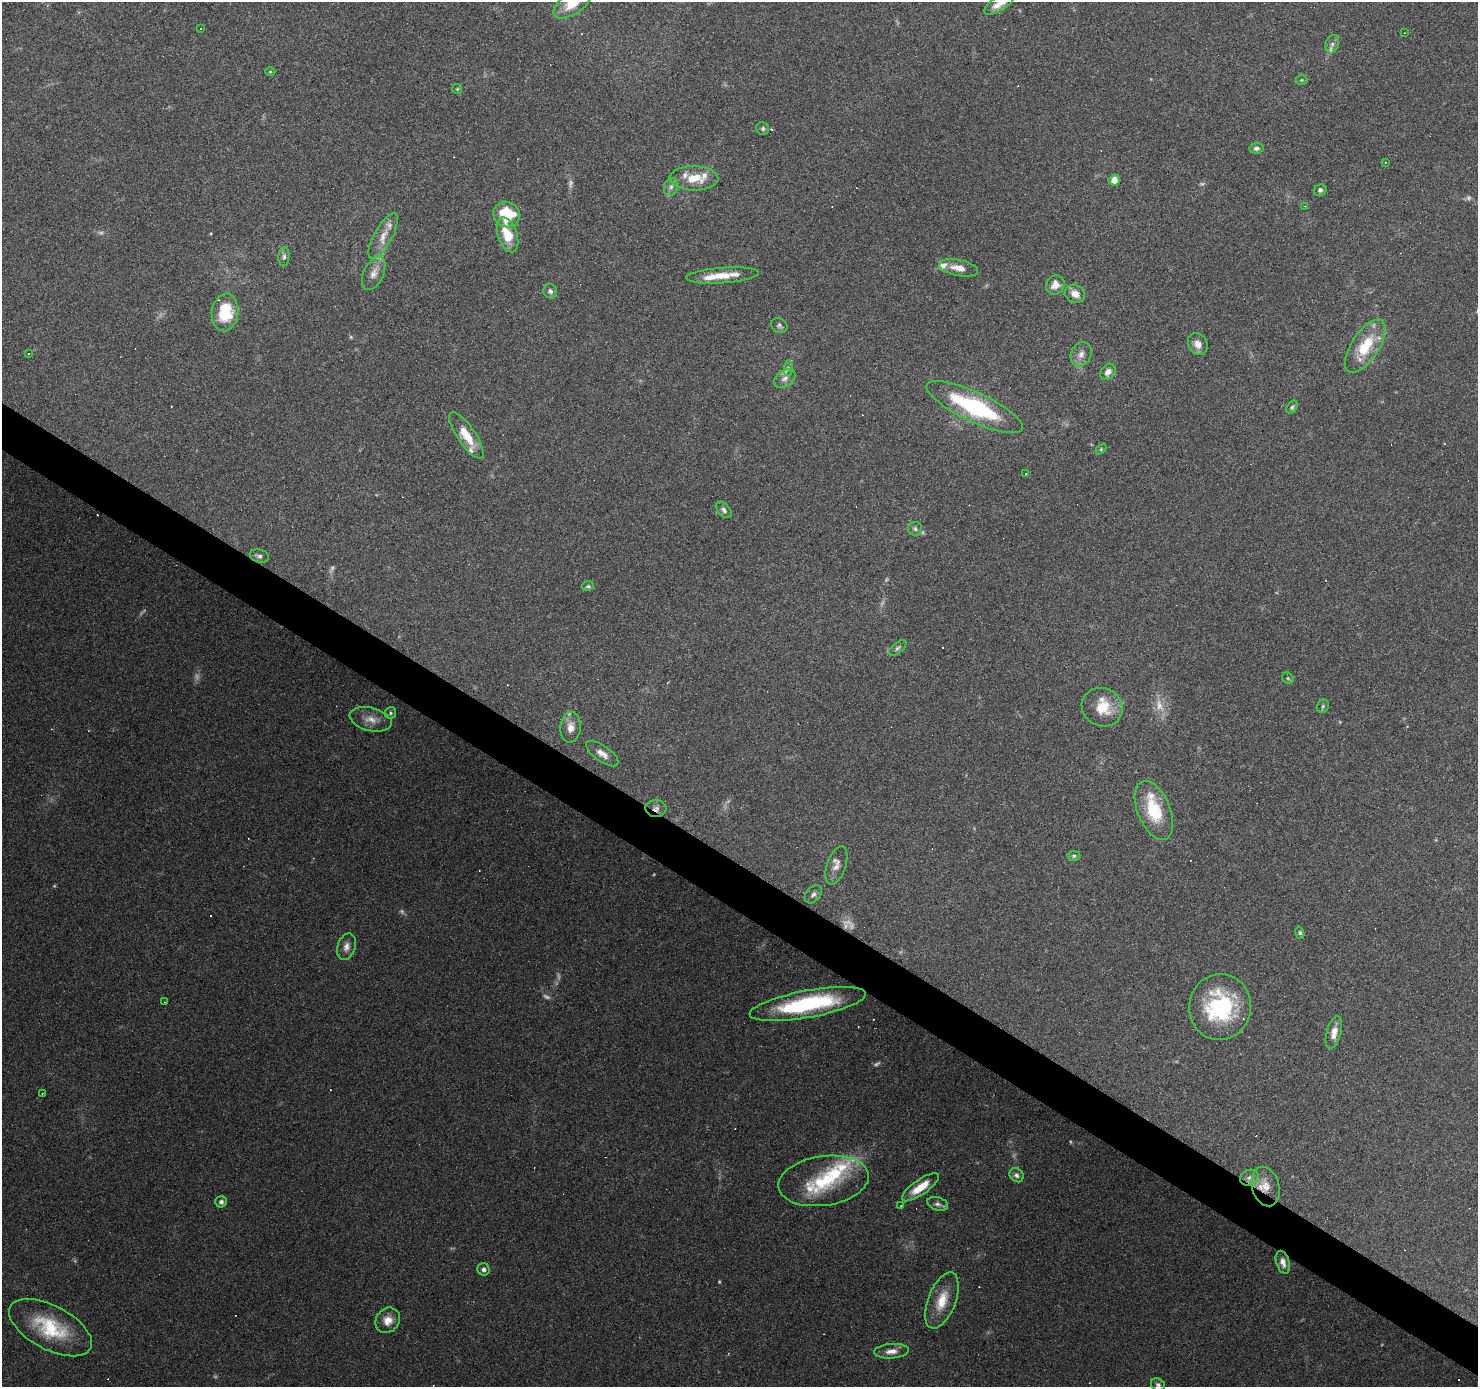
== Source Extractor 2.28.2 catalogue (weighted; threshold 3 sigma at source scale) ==
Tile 6 of 4 x 4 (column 2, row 2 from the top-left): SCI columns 1477-2952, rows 2951-4335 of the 5908 x 5969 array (HDU 1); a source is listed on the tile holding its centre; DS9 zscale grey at full resolution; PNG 1480 x 1389 px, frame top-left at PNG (2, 2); each listed source drawn as its Kron ellipse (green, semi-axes under 4 px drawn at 4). Shown black and unused: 3% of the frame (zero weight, under 3 of 6 exposures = <1% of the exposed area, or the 3 px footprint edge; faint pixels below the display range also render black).
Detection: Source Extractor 2.28.2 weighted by HDU 2 'WHT'; one run over the whole footprint, this tile lists its part. Background 0.075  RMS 0.0042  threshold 0.017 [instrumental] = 3 sigma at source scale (4.09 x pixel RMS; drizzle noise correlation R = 1.36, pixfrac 0.8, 0.0396/0.0396 arcsec/px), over >= 5 px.
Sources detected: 158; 22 too faint to see at this stretch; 45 cosmic-ray / hot-pixel residue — neither listed nor drawn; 12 inside a brighter listed object's ellipse — not listed separately; the other 79 listed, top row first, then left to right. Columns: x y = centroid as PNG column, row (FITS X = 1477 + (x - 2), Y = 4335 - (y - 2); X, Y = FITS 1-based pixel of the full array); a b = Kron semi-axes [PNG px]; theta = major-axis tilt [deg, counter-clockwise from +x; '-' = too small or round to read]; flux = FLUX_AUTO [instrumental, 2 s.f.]
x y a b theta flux
573 3 22 11 34 8.6
1000 3 18 7 33 4.3
201 28 2 2 - 0.39
1404 33 2 2 - 0.27
1332 44 9 6 70 1.6
270 72 5 3 - 0.39
1301 80 6 5 - 0.53
457 89 5 5 - 0.47
763 129 7 6 - 0.83
1256 148 7 5 6 1.1
1385 162 4 3 - 0.42
694 178 24 12 -1 8.9
1114 180 5 5 - 4.6
671 187 9 7 72 1.4
1320 190 6 5 - 1
1305 206 3 3 - 0.37
507 214 13 12 - 16
508 235 18 9 -71 9.6
383 236 25 9 61 5
284 257 9 5 85 1.1
959 268 20 8 -12 4.4
374 273 18 10 65 3.5
722 275 36 7 4 7.7
1055 285 10 9 - 3.3
550 291 7 6 - 1.2
1075 294 10 8 -27 3.4
225 312 19 13 82 16
779 325 8 7 - 1
1198 344 11 9 -59 3
1365 346 30 14 57 16
28 353 3 3 - 0.48
1081 354 12 10 67 2.7
788 368 8 4 84 1
1108 372 9 7 48 2.2
785 378 12 7 36 2.2
975 407 53 15 -25 45
1292 407 7 4 59 0.81
466 435 27 9 -56 8.7
1101 449 6 4 47 0.47
1026 474 3 3 - 0.46
724 510 10 6 -46 1.3
915 529 7 7 - 0.99
259 556 10 6 -16 1.4
588 586 6 4 12 0.63
898 648 10 5 40 1
1288 678 6 5 - 0.5
1323 706 7 5 63 0.75
1102 707 21 19 -26 11
390 713 6 5 - 0.69
371 719 21 11 -14 4.7
571 727 15 10 86 3.7
602 753 19 8 -35 3.6
656 809 10 8 -4 1.9
1154 810 31 16 -68 17
1074 856 6 5 - 0.71
836 866 20 9 72 3.4
813 894 10 7 47 1.7
1300 933 6 4 -76 0.84
346 947 14 9 73 2.5
164 1002 3 3 - 0.31
808 1004 59 13 10 43
1220 1007 33 31 81 38
1334 1032 17 7 74 3.6
42 1093 2 2 - 0.27
1016 1175 8 6 -45 1.3
1249 1178 9 7 25 1.7
823 1181 45 24 8 25
1266 1186 20 13 -74 5.3
920 1187 22 7 35 8.5
221 1202 6 5 - 1.3
938 1204 11 6 -17 1.5
901 1206 4 3 - 0.48
1283 1262 12 6 -73 2.4
484 1269 6 6 - 1.2
942 1300 30 13 69 9.6
388 1320 13 11 51 4.3
50 1328 45 22 -28 25
891 1351 17 7 4 3.2
1158 1385 7 6 - 1
Overlapping masked pixels (flux is a lower limit): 2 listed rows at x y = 656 809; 1266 1186
Isophote crosses this tile's border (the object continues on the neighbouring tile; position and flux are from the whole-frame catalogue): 3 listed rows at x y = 573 3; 1000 3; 1158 1385